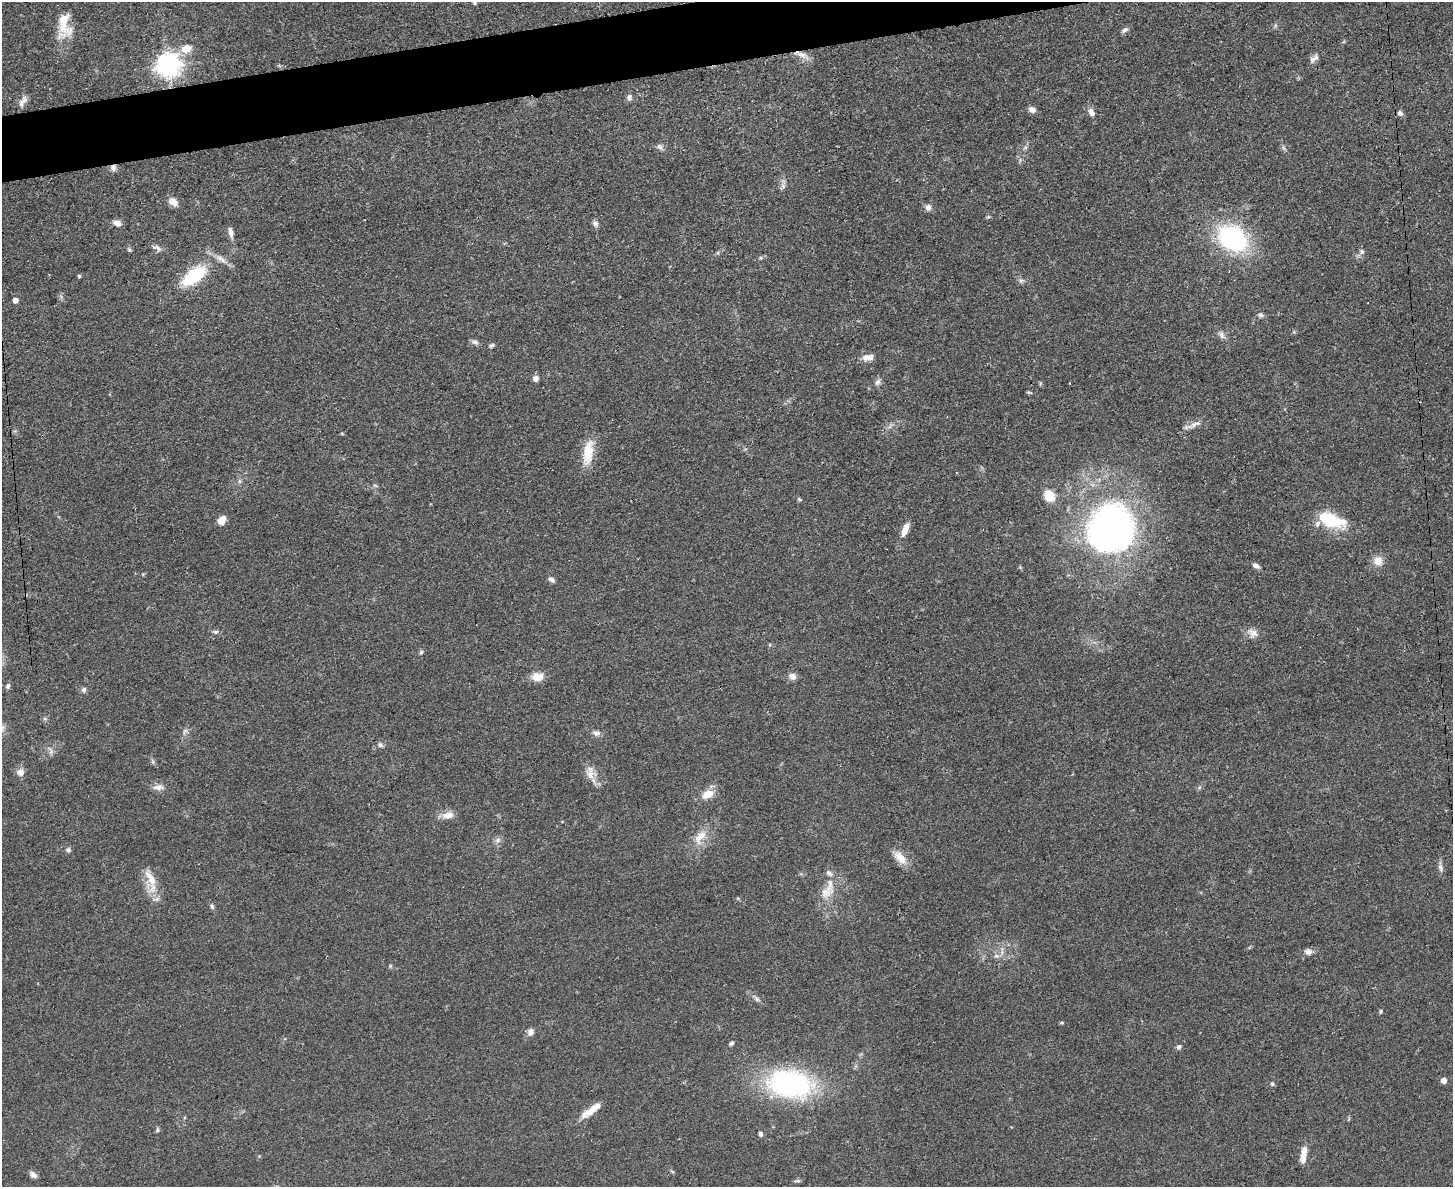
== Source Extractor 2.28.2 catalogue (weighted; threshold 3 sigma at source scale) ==
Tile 8 of 3 x 4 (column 2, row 3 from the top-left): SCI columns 1594-3044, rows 1198-2382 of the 4750 x 4765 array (HDU 1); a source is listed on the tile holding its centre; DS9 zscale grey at full resolution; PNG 1455 x 1189 px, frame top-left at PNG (2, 2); no overlay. Shown black and unused: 3% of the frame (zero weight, under 3 of 4 exposures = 2% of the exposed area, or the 3 px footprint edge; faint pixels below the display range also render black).
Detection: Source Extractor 2.28.2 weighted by HDU 2 'WHT'; one run over the whole footprint, this tile lists its part. Background 0.0459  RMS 0.0051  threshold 0.0232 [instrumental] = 3 sigma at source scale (4.5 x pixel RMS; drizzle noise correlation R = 1.50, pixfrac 1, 0.05/0.05 arcsec/px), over >= 5 px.
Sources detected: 101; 3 inside a brighter listed object's ellipse — not listed separately; the other 98 listed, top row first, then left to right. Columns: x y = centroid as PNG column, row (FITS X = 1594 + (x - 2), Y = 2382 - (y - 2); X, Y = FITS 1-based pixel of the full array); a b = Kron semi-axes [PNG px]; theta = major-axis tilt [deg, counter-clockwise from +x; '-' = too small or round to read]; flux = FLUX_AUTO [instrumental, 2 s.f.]
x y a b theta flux
475 2 5 5 - 0.87
64 23 36 16 -83 13
1125 30 9 6 42 1.6
186 49 12 9 20 6.6
802 55 16 7 -20 4.1
1314 58 15 7 41 2.5
169 65 8 8 - 450
629 97 9 6 77 1.6
23 101 18 7 58 2.9
1032 109 8 6 -30 2.8
1091 113 11 7 -63 2.8
1400 113 6 6 - 1.9
659 147 9 7 -26 1.7
1025 148 7 4 20 0.88
1283 148 9 3 -45 0.88
113 168 8 7 - 2
783 185 16 6 -88 2.2
173 202 12 8 -35 3.9
928 207 7 7 - 2.4
988 217 6 4 18 0.66
117 223 9 6 -21 3.1
595 223 8 7 - 1.7
231 233 14 6 -78 2.6
1233 238 27 20 -33 73
157 248 16 6 -23 2.1
129 249 6 5 - 0.82
1362 252 8 7 - 1.7
221 259 19 7 -35 4.1
79 276 4 4 - 0.7
194 276 25 12 37 34
1021 280 8 7 - 1.4
15 300 5 4 - 3.6
1261 315 7 6 - 1.3
1221 335 11 5 -72 1.9
475 342 9 6 -18 1.7
491 345 8 5 35 1
867 357 13 7 3 4.4
536 378 6 6 - 3
878 382 10 7 64 1.9
1028 392 7 4 -1 0.63
1194 425 9 7 5 2.5
588 453 34 12 80 12
1049 495 13 10 -58 10
799 499 7 4 -31 0.7
1330 520 27 13 -23 25
221 521 8 6 62 6
1111 529 31 28 72 350
905 530 17 7 68 4.8
1378 561 13 11 -70 5.3
1256 566 9 5 -22 1.9
143 574 4 4 - 0.49
551 580 9 5 -27 1.6
216 632 7 5 14 1.2
1253 633 14 11 -32 3.8
421 652 6 5 - 0.87
792 676 9 8 - 2.9
537 677 13 9 -1 6.2
8 686 7 6 - 1.2
84 690 7 6 - 1.4
45 719 6 4 -18 0.74
185 731 9 5 56 1.5
596 733 10 7 -6 2.2
380 745 7 6 - 1.4
51 751 10 4 -84 1.5
153 762 8 4 -60 1
20 772 8 8 - 3.4
590 775 15 13 -33 5.4
158 787 15 8 2 3.1
1200 787 6 4 70 0.78
707 794 18 11 29 6.5
448 815 14 9 11 4.8
700 837 23 12 53 8.3
498 840 9 7 33 1.9
68 850 7 6 - 1.3
900 858 20 10 -45 6.7
1440 868 13 5 -82 2
829 873 10 6 -37 1.9
151 878 28 11 -63 9.6
826 891 23 16 25 8.9
212 906 7 5 -72 1
1308 952 10 8 -16 2.4
996 956 8 6 -19 1.6
390 966 6 4 72 0.62
757 999 9 6 -40 1.5
1381 1011 5 4 - 0.73
1062 1023 5 4 - 0.75
531 1032 9 7 64 2.7
731 1043 6 5 - 1.2
1179 1047 7 6 - 1.2
1444 1080 5 5 - 3.6
789 1084 55 33 -9 83
1272 1084 6 5 - 0.81
593 1109 27 8 39 7.2
157 1130 6 5 - 0.84
760 1134 6 5 - 1.2
1303 1154 21 7 82 5.1
33 1175 10 7 -42 2
797 1181 9 4 6 1
Overlapping masked pixels (flux is a lower limit): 1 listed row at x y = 113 168
Isophote crosses this tile's border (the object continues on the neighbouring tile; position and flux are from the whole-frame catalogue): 1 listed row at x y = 475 2